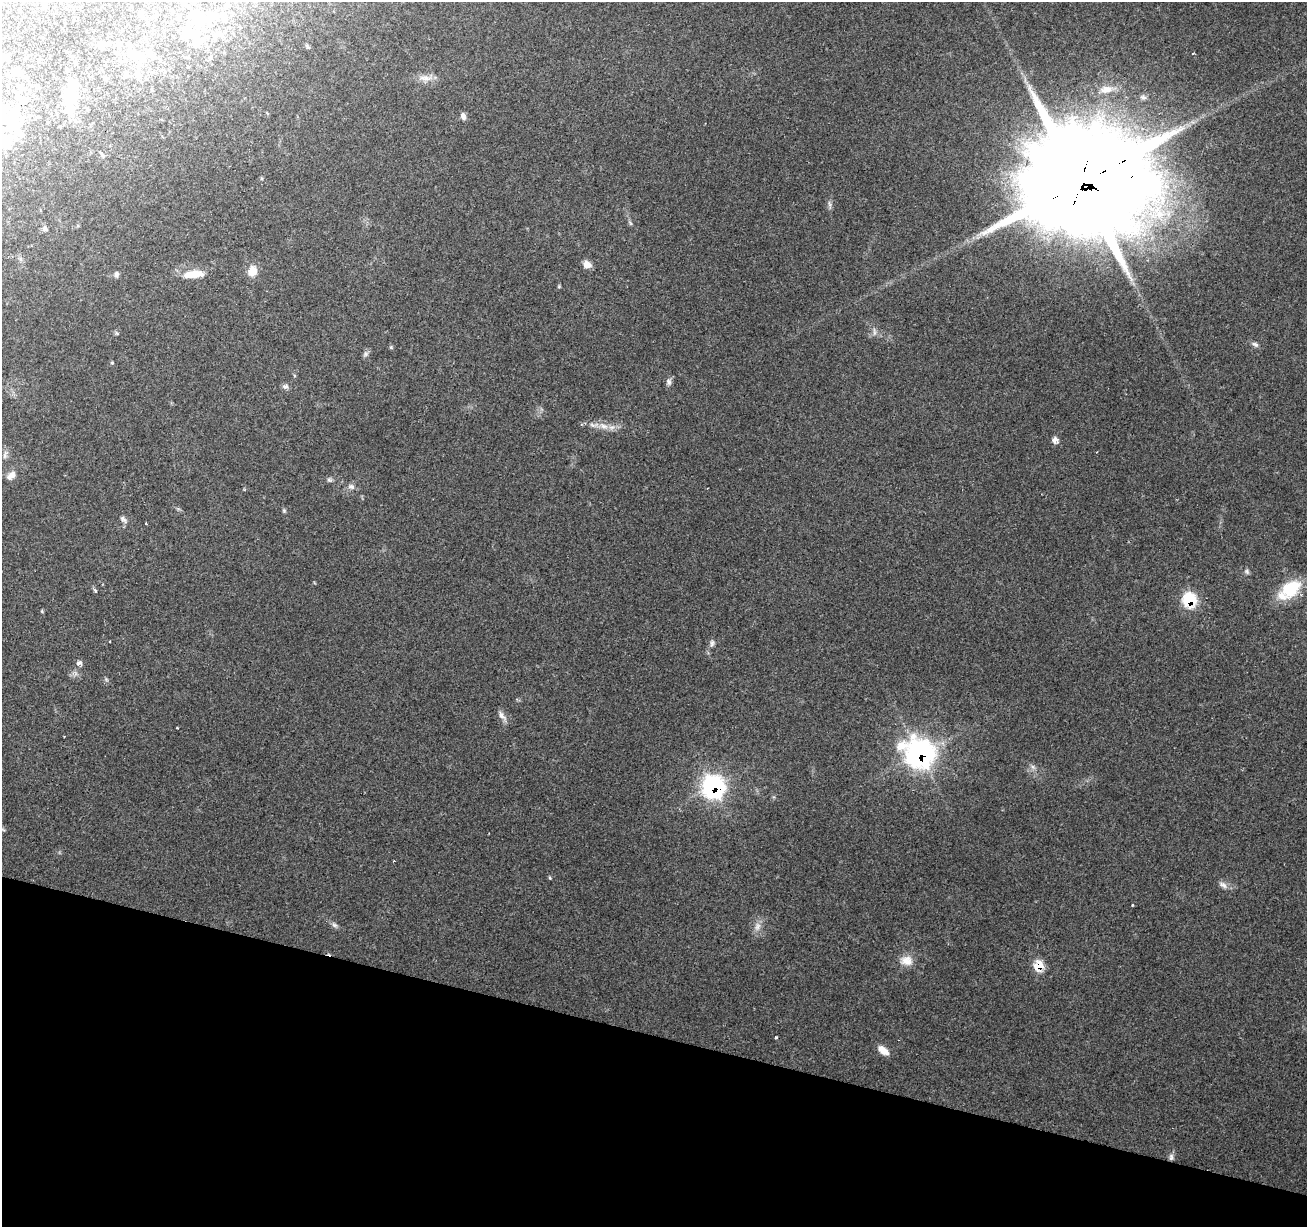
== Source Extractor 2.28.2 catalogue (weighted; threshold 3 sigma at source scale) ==
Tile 15 of 4 x 4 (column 3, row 4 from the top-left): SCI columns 2611-3915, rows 220-1444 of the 5230 x 5405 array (HDU 1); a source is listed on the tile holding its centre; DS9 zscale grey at full resolution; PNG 1309 x 1229 px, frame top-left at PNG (2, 2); no overlay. Shown black and unused: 16% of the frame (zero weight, under 2 of 3 exposures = <1% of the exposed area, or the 3 px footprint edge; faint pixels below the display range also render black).
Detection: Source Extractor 2.28.2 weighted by HDU 2 'WHT'; one run over the whole footprint, this tile lists its part. Background 0.157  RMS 0.0076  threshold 0.034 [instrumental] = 3 sigma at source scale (4.5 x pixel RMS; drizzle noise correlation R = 1.50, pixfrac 1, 0.0396/0.0396 arcsec/px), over >= 5 px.
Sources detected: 96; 13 inside a brighter object's white glare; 2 cosmic-ray / hot-pixel residue — not listed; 6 inside a brighter listed object's ellipse — not listed separately; the other 75 listed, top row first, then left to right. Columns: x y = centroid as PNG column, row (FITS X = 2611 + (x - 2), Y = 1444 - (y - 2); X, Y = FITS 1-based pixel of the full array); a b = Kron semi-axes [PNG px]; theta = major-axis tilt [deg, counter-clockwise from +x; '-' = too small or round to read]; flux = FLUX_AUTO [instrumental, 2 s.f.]
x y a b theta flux
142 16 6 6 - 1.7
224 19 12 7 -63 3.7
200 21 13 11 32 9.6
188 32 15 11 86 8.7
215 36 10 9 - 4.1
196 42 17 11 67 9.2
100 46 7 4 -71 1.3
119 46 7 4 71 1.3
308 46 7 4 -46 1.2
149 54 11 7 -73 3.3
136 55 10 8 -34 5.3
2 56 12 7 -38 3.8
72 57 5 4 - 1.1
76 63 5 3 - 0.96
17 72 6 6 - 7.9
138 76 9 8 - 3.5
105 78 5 4 - 1.7
425 78 20 9 -3 6.9
20 87 8 6 -41 2.5
1106 89 20 11 8 9.8
1143 97 9 7 -15 2.5
23 101 10 8 -36 4.5
68 109 13 10 53 9.5
3 113 31 10 88 12
463 116 8 6 -72 3.2
3 142 24 16 -5 22
102 154 10 4 -53 1.4
1080 182 40 37 13 18000
829 204 9 4 -81 1.9
630 223 8 4 -53 1.3
44 229 7 6 - 2.3
587 264 10 8 -33 5.6
252 271 13 11 70 8.6
116 274 8 6 75 1.9
196 274 19 11 6 12
559 286 5 4 - 0.84
874 332 12 4 -87 2.1
116 333 6 4 -70 0.95
1255 344 9 6 -27 2.2
391 347 5 4 - 0.94
365 354 7 6 - 1.8
112 363 4 4 - 0.89
669 382 9 7 -77 2.6
285 386 9 7 -8 2.2
603 426 15 8 -23 6.8
1055 440 8 8 - 3.5
5 455 13 5 78 2.6
11 475 12 7 37 5.3
329 480 8 6 -14 1.8
351 487 10 7 -20 2.9
284 511 6 5 - 1.1
123 519 13 6 -42 2.6
146 523 3 2 - 0.95
1247 571 7 6 - 1.7
1291 588 27 19 35 29
95 591 6 5 - 1.2
1189 600 9 9 - 51
42 611 5 4 - 0.83
712 643 10 6 77 2.4
79 663 8 6 21 2.7
106 679 6 4 -46 1.2
502 716 16 7 -53 4.1
920 753 15 13 -28 410
1033 767 8 5 -45 2.2
713 787 10 10 - 260
550 878 5 4 - 0.86
1223 885 13 7 -33 3.7
1133 905 3 3 - 0.87
334 925 10 5 -37 2.2
757 926 13 8 73 5.2
907 961 17 13 -3 9.1
1038 966 9 8 - 17
776 1037 3 3 - 1.9
883 1050 15 8 -40 7
1171 1157 10 6 -86 2.6
Overlapping masked pixels (flux is a lower limit): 5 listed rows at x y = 1080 182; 1189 600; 920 753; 713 787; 1038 966
Isophote crosses this tile's border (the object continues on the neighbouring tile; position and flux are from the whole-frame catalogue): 3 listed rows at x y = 2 56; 3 113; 3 142